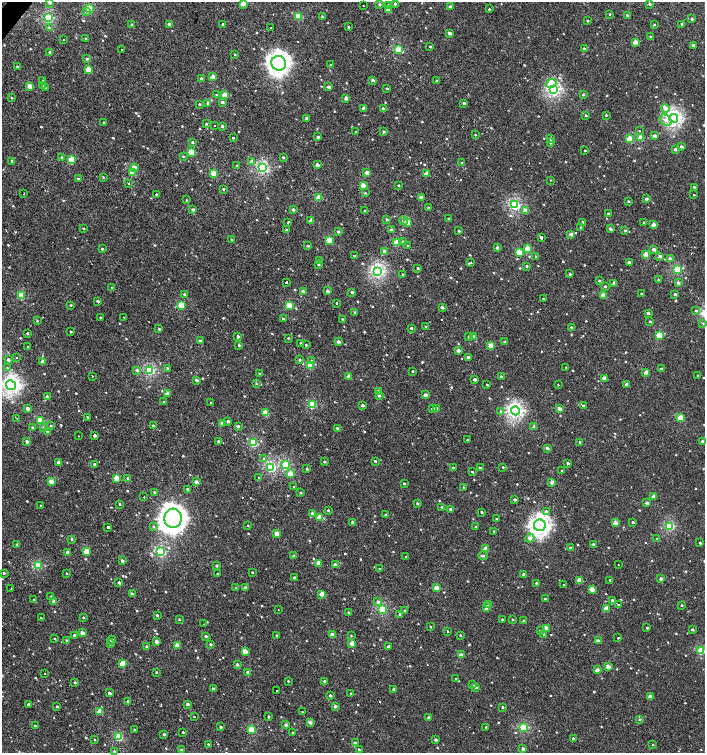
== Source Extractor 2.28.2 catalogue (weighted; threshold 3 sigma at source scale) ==
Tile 11 of 4 x 4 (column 3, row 3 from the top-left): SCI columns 3017-4421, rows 1507-3007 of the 6059 x 6037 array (HDU 1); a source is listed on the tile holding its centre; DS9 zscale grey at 2 x 2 block average (1 PNG px = mean of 2 x 2 image px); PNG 707 x 755 px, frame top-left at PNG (2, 2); each listed source drawn as its Kron ellipse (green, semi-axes under 4 px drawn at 4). Shown black and unused: <1% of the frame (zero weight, under 2 of 3 exposures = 2% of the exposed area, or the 3 px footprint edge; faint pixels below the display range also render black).
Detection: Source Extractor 2.28.2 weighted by HDU 2 'WHT'; one run over the whole footprint, this tile lists its part. Background 0.00125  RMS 0.0038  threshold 0.0169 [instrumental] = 3 sigma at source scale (4.5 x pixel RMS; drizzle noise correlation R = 1.50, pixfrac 1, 0.0396/0.0396 arcsec/px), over >= 5 px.
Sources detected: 774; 11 cosmic-ray / hot-pixel residue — neither listed nor drawn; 4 inside a brighter listed object's ellipse — not listed separately; of the other 759, all 500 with FLUX_AUTO >= 0.649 (the completeness limit of this list) listed and drawn (259 fainter detections not listed), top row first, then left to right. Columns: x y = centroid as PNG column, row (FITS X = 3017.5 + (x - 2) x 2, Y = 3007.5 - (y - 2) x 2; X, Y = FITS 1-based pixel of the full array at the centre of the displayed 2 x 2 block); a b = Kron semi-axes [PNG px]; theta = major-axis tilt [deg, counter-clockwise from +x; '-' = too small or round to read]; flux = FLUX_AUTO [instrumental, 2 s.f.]
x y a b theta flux
50 2 3 3 - 2.3
243 4 3 3 - 11
379 4 3 3 - 1.2
395 4 3 3 - 1.4
650 4 3 3 - 1.4
363 5 2 2 - 0.86
388 6 3 2 - 2.7
450 7 3 3 - 3.4
90 8 3 3 - 32
489 9 2 2 - 4.1
388 10 3 3 - 8.1
87 11 3 3 - 3.2
610 14 2 2 - 0.74
627 15 3 3 - 1.1
298 16 3 3 - 28
322 16 3 3 - 0.79
48 18 3 3 - 68
692 19 3 2 - 1.4
588 21 2 2 - 0.83
169 24 3 3 - 3.2
223 24 3 2 - 0.73
682 24 3 3 - 2.1
132 25 3 3 - 1.3
654 25 3 3 - 0.67
349 27 2 2 - 4.2
49 28 4 3 - 1
270 28 2 2 - 2.3
450 33 2 2 - 3.8
651 37 2 2 - 0.9
86 39 3 3 - 0.76
64 40 2 2 - 2
635 42 3 2 - 8.3
693 45 3 3 - 2.8
430 47 2 2 - 0.76
399 49 3 3 - 36
584 49 3 2 - 2.1
122 50 2 2 - 3.5
50 52 3 2 - 2.7
235 54 3 2 - 0.77
87 59 3 3 - 1.3
279 63 7 7 - 470
331 65 2 2 - 1.2
18 67 2 2 - 2.6
89 70 3 3 - 18
213 77 3 2 - 7.2
201 78 3 2 - 1.1
373 80 3 2 - 2.3
43 81 3 2 - 1
436 81 2 2 - 0.87
551 83 5 4 - 16
30 86 3 2 - 8.4
43 86 3 2 - 0.7
329 87 3 2 - 3.9
45 88 3 2 - 1
387 88 3 3 - 0.95
554 90 4 3 - 130
216 95 3 2 - 0.65
224 95 3 3 - 9.9
583 95 3 2 - 0.72
12 98 3 2 - 0.77
346 98 3 3 - 3.8
222 102 3 3 - 1.8
208 103 3 2 - 2.7
464 103 3 3 - 1.5
200 104 2 2 - 0.72
383 108 3 3 - 1.2
364 109 3 2 - 4
665 109 4 4 - 3.6
586 115 3 2 - 0.85
606 115 2 2 - 0.98
307 118 3 3 - 2.4
674 118 4 4 - 190
666 120 6 5 - 3.8
104 123 3 2 - 1.1
206 124 3 2 - 0.74
215 126 2 2 - 1.4
222 126 3 2 - 1.4
355 131 2 2 - 0.85
639 131 2 2 - 1.9
384 132 2 2 - 1.3
475 135 2 2 - 0.74
654 136 3 3 - 2.4
318 137 2 2 - 1.9
233 138 2 2 - 4.8
641 138 3 3 - 13
550 139 3 3 - 2.4
630 139 3 3 - 20
192 142 3 2 - 0.88
550 143 3 3 - 1
681 146 2 2 - 2.5
675 149 3 3 - 2.1
585 150 2 2 - 0.79
191 152 3 3 - 22
183 156 3 3 - 0.71
62 157 4 3 - 0.99
283 157 2 2 - 1.1
72 159 3 3 - 23
12 161 3 3 - 2.1
251 161 3 3 - 3
461 163 3 3 - 0.79
317 165 2 2 - 3.7
237 166 3 3 - 1.2
134 167 3 3 - 5
262 168 3 3 - 89
367 172 3 2 - 4.7
132 173 3 3 - 21
214 173 3 3 - 16
426 174 3 2 - 7.9
103 177 3 2 - 0.72
78 179 3 2 - 0.98
550 180 2 2 - 1.4
128 184 2 2 - 1.8
399 185 2 2 - 0.95
363 186 3 3 - 11
694 187 3 2 - 1
223 189 3 2 - 0.85
365 193 3 3 - 0.79
24 194 2 2 - 0.72
156 194 2 2 - 5.5
694 195 2 2 - 0.71
421 197 3 2 - 3.8
319 198 3 3 - 15
646 199 3 2 - 2.3
186 200 2 2 - 0.66
628 201 3 2 - 0.79
515 205 3 3 - 88
428 208 3 2 - 1.9
193 209 3 3 - 2
293 209 3 3 - 2.1
365 211 3 3 - 0.95
525 211 3 3 - 7.8
608 213 2 2 - 0.89
449 218 2 2 - 1.1
387 219 2 2 - 1.3
311 220 3 2 - 6.5
403 221 4 4 - 2.1
407 222 3 3 - 19
583 222 3 2 - 1.5
644 222 2 2 - 0.86
288 223 3 2 - 1
654 225 3 3 - 4.6
581 227 3 2 - 0.68
84 228 2 2 - 0.89
611 229 4 2 - 1.9
286 230 2 2 - 1.7
391 230 3 3 - 2.3
459 231 3 2 - 1
625 231 3 3 - 1.7
338 232 3 3 - 1.5
571 234 3 2 - 4.9
542 237 2 2 - 210
231 239 2 2 - 0.7
329 240 3 3 - 18
403 242 3 3 - 2.2
396 243 3 3 - 20
308 246 3 3 - 1.4
408 246 2 2 - 0.68
497 248 3 2 - 1.6
527 248 3 3 - 11
102 249 3 2 - 1.1
654 249 3 2 - 3.7
384 252 3 3 - 4.9
519 252 3 3 - 15
646 255 3 3 - 9.4
354 256 2 2 - 3.8
660 256 3 3 - 2.6
536 257 3 3 - 0.75
670 258 3 3 - 2.8
320 261 3 2 - 0.65
629 262 3 2 - 2
471 263 4 3 - 0.9
319 264 3 3 - 1.1
527 266 2 2 - 1.4
418 268 2 2 - 1
677 269 4 3 - 42
378 271 4 4 - 140
403 274 3 3 - 1
570 274 3 3 - 0.96
658 280 3 3 - 0.65
599 281 3 2 - 1
286 282 2 2 - 28
614 283 3 2 - 3.3
678 283 3 2 - 2.7
605 286 3 2 - 0.94
112 288 3 3 - 0.98
303 291 3 2 - 3.6
327 291 2 2 - 3.2
352 292 3 2 - 1.6
184 294 3 2 - 1.5
641 294 2 2 - 0.76
675 294 2 2 - 1.7
603 295 3 2 - 10
21 296 3 3 - 30
543 299 2 2 - 0.67
98 301 4 2 - 1.3
336 303 2 2 - 1.7
71 305 3 2 - 0.72
181 305 3 3 - 30
289 305 3 3 - 23
442 307 2 2 - 2.7
696 311 4 3 - 0.81
355 312 3 3 - 1.1
648 313 3 2 - 1.9
124 317 2 2 - 5.1
100 318 3 2 - 0.74
283 319 3 3 - 1.2
342 319 2 2 - 0.69
37 321 3 3 - 0.72
650 321 3 3 - 1.2
703 323 3 3 - 0.71
426 327 3 3 - 2.1
572 327 3 3 - 1.3
411 328 3 2 - 1.6
159 329 3 3 - 1.1
71 332 2 2 - 0.92
27 333 2 2 - 1.2
659 335 3 3 - 26
238 336 3 3 - 1.4
473 336 2 2 - 8.4
469 337 3 2 - 0.93
288 338 3 3 - 0.7
200 341 3 3 - 2.3
504 341 3 2 - 1
338 342 3 3 - 2.3
301 343 3 2 - 1.1
239 345 3 3 - 1.1
306 345 3 2 - 0.8
491 346 3 2 - 12
28 347 2 2 - 0.69
458 350 2 2 - 3.6
16 357 2 2 - 4.2
468 357 3 3 - 1.8
8 360 3 3 - 2.7
300 360 4 3 - 0.95
43 361 3 2 - 3.2
311 361 3 3 - 1
310 365 3 3 - 21
566 367 2 2 - 8.9
7 368 3 3 - 0.93
168 369 3 2 - 2.5
661 369 2 2 - 1.4
137 370 3 3 - 2.1
150 370 3 3 - 73
413 371 2 2 - 0.99
646 372 3 2 - 5.7
259 374 3 3 - 0.84
92 376 2 2 - 1
501 376 3 3 - 0.87
698 376 2 2 - 0.79
349 377 3 2 - 5.6
604 378 3 2 - 6.9
475 379 2 2 - 2.4
196 380 3 3 - 2
256 383 3 2 - 0.86
627 384 3 2 - 3.2
11 385 5 4 - 250
487 385 2 2 - 0.81
558 385 2 2 - 0.68
379 392 3 3 - 5.3
168 394 3 3 - 8.2
425 395 2 2 - 3.7
379 396 3 3 - 1.4
47 397 3 2 - 3.7
163 402 2 2 - 0.71
211 402 2 2 - 0.77
312 405 3 3 - 42
363 405 2 2 - 2.5
583 406 3 2 - 2.1
27 408 3 2 - 3.1
432 409 3 2 - 1.2
436 409 3 2 - 5.4
560 409 3 2 - 6.5
501 411 3 3 - 0.96
515 411 4 4 - 180
266 413 3 3 - 16
87 417 3 2 - 0.71
681 418 3 3 - 21
17 419 2 2 - 1.3
40 420 3 3 - 30
228 421 3 2 - 2.1
222 423 2 2 - 2.9
51 426 2 2 - 0.82
153 426 3 2 - 1.1
238 426 3 3 - 1.8
32 427 3 2 - 0.87
43 427 3 3 - 0.91
534 427 3 3 - 4.7
337 428 3 2 - 1.1
47 432 2 2 - 0.81
95 435 2 2 - 2.7
78 436 2 2 - 3.3
467 440 3 2 - 0.72
219 441 3 2 - 1.9
702 441 3 2 - 1.5
27 442 3 2 - 3.1
580 442 3 3 - 1.1
253 443 3 3 - 45
547 448 3 2 - 2.4
264 459 4 3 - 1
375 461 2 2 - 1
324 462 3 2 - 1.1
59 463 2 2 - 3.8
568 463 2 2 - 2.1
94 464 2 2 - 2.3
286 465 3 3 - 44
271 467 3 3 - 65
503 467 2 2 - 0.73
453 468 2 2 - 1.2
480 468 3 2 - 1
307 469 2 2 - 1.2
561 471 2 2 - 0.65
472 472 2 2 - 2.9
290 474 3 3 - 13
117 478 3 3 - 16
128 478 3 3 - 1.4
259 478 2 2 - 1.6
51 482 3 3 - 8.1
196 482 2 2 - 4.1
552 482 3 2 - 6.5
404 483 2 2 - 1.3
294 487 2 2 - 0.68
463 487 3 3 - 0.86
188 489 3 2 - 3.3
155 493 3 2 - 1.9
300 493 2 2 - 1.3
654 496 3 2 - 4.9
144 497 2 2 - 2.7
515 500 2 2 - 2.1
417 503 3 2 - 1.2
647 503 3 2 - 3.2
119 504 2 2 - 0.81
40 505 2 2 - 1
442 507 3 2 - 0.94
451 509 3 3 - 2.6
328 510 2 2 - 0.91
546 511 4 4 - 1.9
481 512 2 2 - 0.89
312 513 3 3 - 2.4
385 515 3 2 - 0.97
320 517 3 3 - 18
173 518 9 8 - 890
497 519 2 2 - 1.1
353 522 2 2 - 3.6
633 522 2 2 - 1.6
615 523 3 2 - 7.3
248 525 2 2 - 3.1
540 525 6 6 - 350
670 526 3 3 - 60
108 527 2 2 - 5.9
153 527 3 3 - 0.84
476 527 2 2 - 1
494 531 2 2 - 0.97
277 533 3 2 - 11
530 538 5 3 - 5.4
657 538 3 2 - 0.85
71 539 3 3 - 0.89
700 543 2 2 - 1.1
593 544 3 3 - 1.2
17 545 3 2 - 1.8
570 548 2 2 - 2.6
486 549 3 2 - 6.3
86 552 3 3 - 16
161 552 3 3 - 65
68 553 3 2 - 6.3
294 556 2 2 - 2.8
406 556 2 2 - 1.2
483 556 5 2 - 1.3
122 561 2 2 - 2.8
319 563 4 3 - 8.7
38 565 3 3 - 37
335 565 3 2 - 3.8
618 565 2 2 - 1.2
217 566 3 3 - 1.4
380 569 3 2 - 0.78
252 572 2 2 - 0.69
4 573 2 2 - 1.2
66 574 2 2 - 0.77
218 574 2 2 - 9
524 574 2 2 - 2.7
295 578 2 2 - 2.1
661 579 2 2 - 2.9
580 580 3 2 - 11
610 580 3 2 - 1.1
119 582 2 2 - 1.6
536 583 2 2 - 0.69
564 585 2 2 - 0.85
11 588 2 2 - 1.9
236 588 3 2 - 0.69
245 588 2 2 - 3.6
437 588 3 3 - 13
592 589 3 2 - 10
132 594 3 2 - 2.4
322 594 3 2 - 8.9
51 596 3 3 - 1.4
34 599 3 2 - 1.5
545 599 2 2 - 0.88
612 600 2 2 - 1.1
54 601 2 2 - 4.1
378 602 3 3 - 2.6
489 605 3 2 - 4.4
618 605 2 2 - 3.7
682 605 2 2 - 0.97
487 607 3 3 - 1.9
382 609 3 3 - 52
606 609 3 3 - 11
278 610 2 2 - 0.7
405 611 3 2 - 2.3
349 613 2 2 - 2
400 614 3 2 - 2
157 615 4 3 - 0.95
83 617 3 2 - 0.83
41 618 2 2 - 4.4
179 619 3 2 - 0.77
502 619 2 2 - 1
513 619 3 2 - 0.9
524 621 2 2 - 2.6
204 624 2 2 - 0.75
430 626 3 2 - 0.69
546 628 3 3 - 13
647 628 2 2 - 1.4
540 630 4 3 - 0.9
692 630 2 2 - 1.9
447 631 2 2 - 1.5
82 633 2 2 - 6.5
544 634 3 2 - 0.93
74 635 3 2 - 2.1
333 635 3 2 - 12
351 635 3 3 - 0.65
460 635 2 2 - 0.84
206 636 3 2 - 1.5
277 636 3 2 - 1.1
618 638 2 2 - 3.5
54 639 2 2 - 0.78
67 640 2 2 - 1.1
111 640 4 2 - 1.2
156 641 2 2 - 4.3
598 641 2 2 - 6.3
352 643 3 2 - 8.6
110 644 2 2 - 1.4
210 644 3 2 - 1.4
178 645 3 3 - 12
389 646 3 2 - 2.3
147 647 2 2 - 1.9
245 651 3 2 - 11
701 651 3 3 - 29
461 655 3 2 - 6.3
122 664 3 3 - 11
237 664 3 3 - 1.9
608 667 3 2 - 8
597 670 3 2 - 4.3
156 672 2 2 - 0.88
248 672 3 2 - 3.4
45 673 2 2 - 1.5
455 679 2 2 - 1.6
288 681 2 2 - 0.68
325 681 3 2 - 2.3
75 683 3 2 - 0.87
473 684 3 2 - 1.6
476 687 3 2 - 2.2
213 689 3 2 - 2
394 689 3 2 - 2.4
277 690 2 2 - 2.9
109 693 2 2 - 2.4
351 693 2 2 - 0.83
330 695 2 2 - 1.7
650 697 3 2 - 7.9
128 701 2 2 - 1.2
28 704 3 2 - 1.4
187 704 2 2 - 1.9
335 706 2 2 - 3.5
57 707 2 2 - 1.1
503 707 2 2 - 1.1
100 712 3 3 - 16
302 712 2 2 - 2.2
194 716 2 2 - 2
268 716 3 3 - 1.1
428 717 2 2 - 1.5
640 719 3 3 - 1.1
310 722 3 2 - 3.4
286 725 3 2 - 2.6
35 726 2 2 - 1.1
221 727 2 2 - 1.5
486 727 2 2 - 0.9
524 727 3 3 - 56
134 730 2 2 - 0.77
251 730 3 3 - 30
183 732 2 2 - 0.93
293 732 3 2 - 0.73
164 734 2 2 - 1.3
119 737 3 3 - 40
573 738 2 2 - 1.9
94 740 2 2 - 0.69
436 740 3 2 - 2
355 743 3 2 - 2.4
208 744 2 2 - 4.4
653 745 3 3 - 0.76
359 749 2 2 - 1.5
523 749 3 2 - 2.7
181 750 3 3 - 1.3
114 751 3 3 - 0.99
Isophote crosses this tile's border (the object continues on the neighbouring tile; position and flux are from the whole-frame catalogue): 2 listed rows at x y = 50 2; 243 4